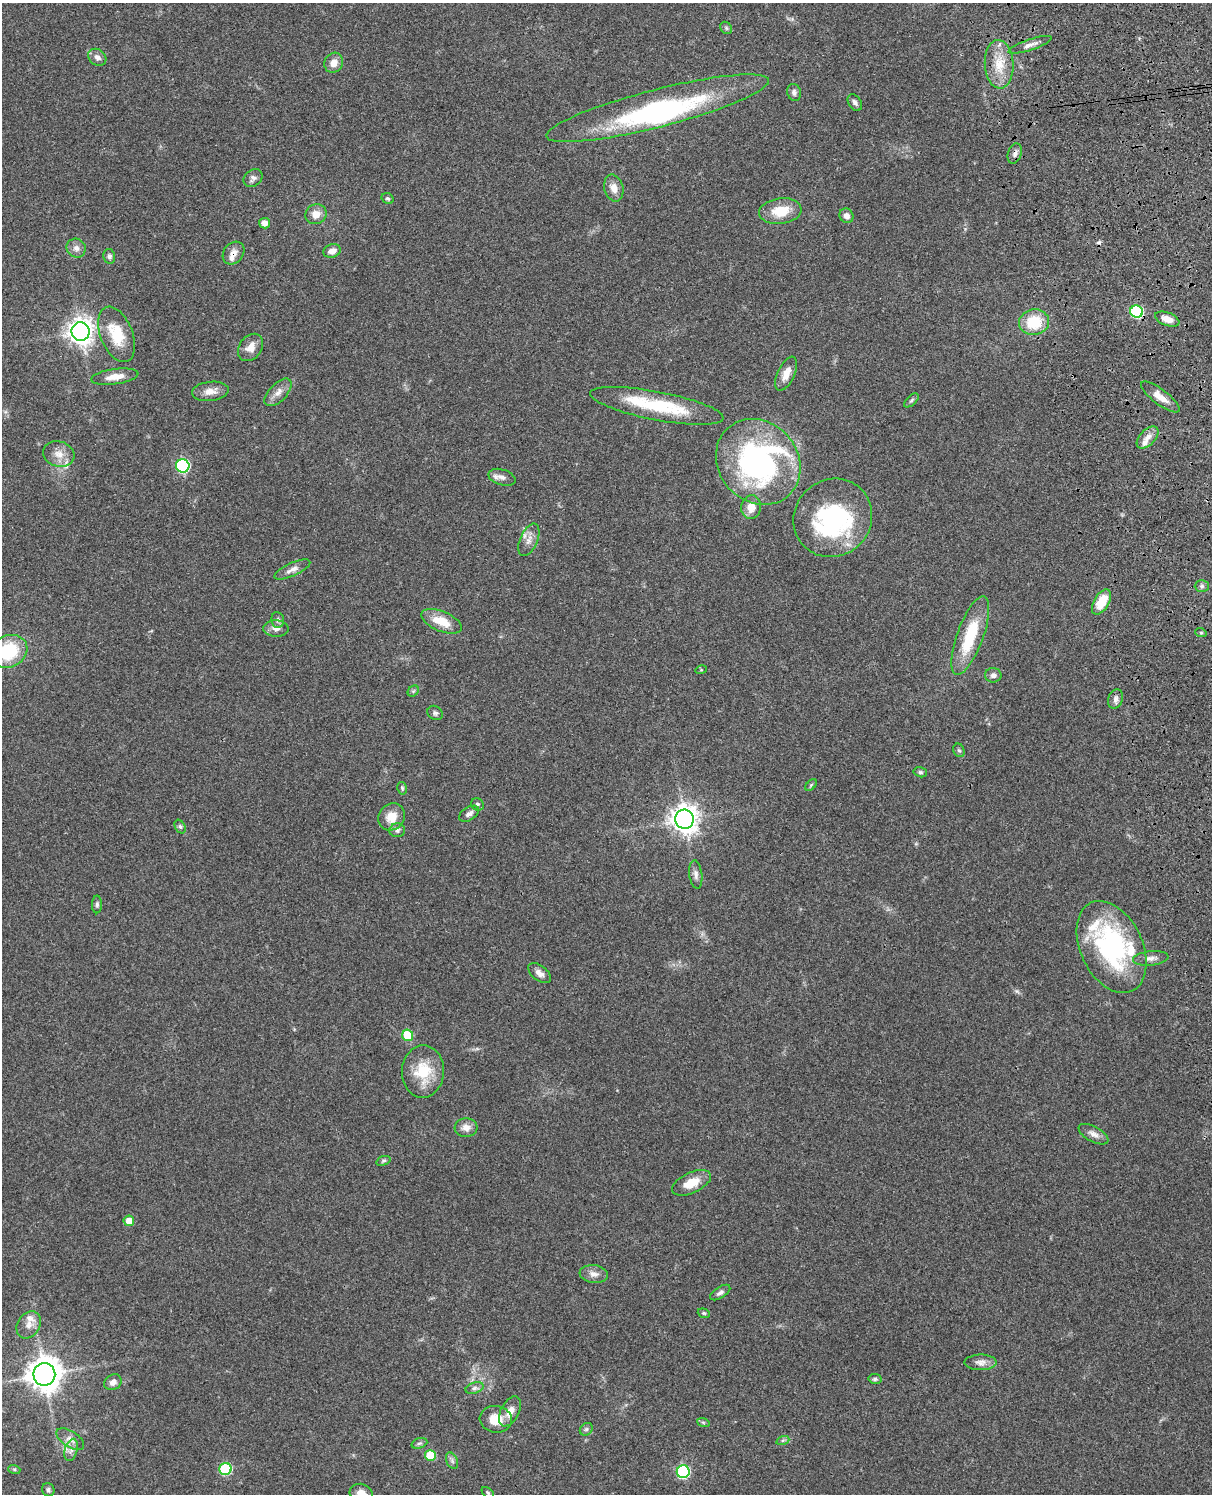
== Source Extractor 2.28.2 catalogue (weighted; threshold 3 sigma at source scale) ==
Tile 6 of 4 x 3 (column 2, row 2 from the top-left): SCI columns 1329-2538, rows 1659-3150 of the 5079 x 4922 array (HDU 1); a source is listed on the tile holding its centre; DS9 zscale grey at full resolution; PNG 1214 x 1496 px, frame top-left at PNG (2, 3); each listed source drawn as its Kron ellipse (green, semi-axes under 4 px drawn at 4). Shown black and unused: <1% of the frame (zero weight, under 3 of 4 exposures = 6% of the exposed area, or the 3 px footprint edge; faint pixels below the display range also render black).
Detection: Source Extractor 2.28.2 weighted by HDU 2 'WHT'; one run over the whole footprint, this tile lists its part. Background 0.0911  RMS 0.0062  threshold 0.0279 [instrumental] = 3 sigma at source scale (4.5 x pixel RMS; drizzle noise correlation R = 1.50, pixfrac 1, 0.05/0.05 arcsec/px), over >= 5 px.
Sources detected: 113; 2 inside a brighter object's white glare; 1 cosmic-ray / hot-pixel residue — neither listed nor drawn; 8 inside a brighter listed object's ellipse — not listed separately; the other 102 listed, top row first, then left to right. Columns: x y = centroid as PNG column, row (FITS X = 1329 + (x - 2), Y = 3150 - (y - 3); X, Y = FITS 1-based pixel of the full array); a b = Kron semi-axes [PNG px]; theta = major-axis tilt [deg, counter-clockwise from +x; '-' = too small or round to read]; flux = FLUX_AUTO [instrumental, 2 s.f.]
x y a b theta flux
726 28 6 5 - 1.1
1030 45 23 5 18 3.6
97 57 10 8 -38 2.8
334 63 10 9 - 5.6
999 64 24 14 -87 15
794 92 9 7 -71 2.1
855 102 9 6 -55 2.1
658 108 115 19 14 100
1015 154 10 6 73 2.6
253 178 10 8 41 2.5
614 188 14 9 -76 5.3
388 198 6 5 - 1
780 211 21 13 7 15
316 214 11 10 - 6
847 216 7 6 - 2.9
264 223 5 5 - 3.7
76 248 10 9 - 3.4
332 251 9 6 18 4.1
233 253 12 10 51 4.2
109 256 7 6 - 1.8
1137 311 6 6 - 64
1167 319 13 6 -20 5.8
1034 322 15 13 11 21
81 332 9 9 - 540
116 334 29 16 -68 20
251 347 15 11 54 5.9
786 374 18 8 65 6.6
115 377 24 7 8 7
210 391 18 9 6 5.6
278 392 17 8 46 4.8
1160 397 23 7 -37 7
911 400 9 4 42 1.2
657 406 68 14 -11 41
1147 438 13 7 47 4.4
59 454 16 12 -17 6.8
758 462 45 39 -48 140
183 466 7 6 - 81
502 477 14 7 -18 3.7
751 507 12 10 83 7.2
833 518 40 38 44 75
529 540 17 8 66 5
292 570 19 6 24 3.6
1202 586 7 6 - 1.6
1101 602 14 7 60 15
278 620 8 6 -82 1.8
442 621 21 10 -23 12
276 629 12 8 -4 3.5
1201 633 6 3 -19 0.71
970 636 41 13 70 29
8 651 20 16 24 34
701 670 6 3 17 0.69
993 675 8 7 - 2.4
413 691 6 5 - 1
1116 699 10 7 67 2.5
435 713 8 6 -37 1.5
959 750 7 5 -66 1.2
920 772 7 5 -14 1.1
811 785 7 4 46 0.95
402 788 6 4 -78 0.95
477 804 6 6 - 1.2
469 814 11 6 32 2.6
392 817 14 12 54 9.2
685 819 9 9 - 630
180 827 7 5 -62 1.3
397 830 8 7 - 1.9
696 874 14 6 -83 2.8
97 904 9 5 90 1.5
1111 947 49 31 -64 94
1151 958 18 7 6 3.7
539 973 13 7 -39 3.4
408 1035 6 5 - 21
423 1071 26 21 87 21
466 1128 11 9 5 5.1
1093 1134 16 7 -28 3.8
383 1161 7 4 18 1.1
691 1183 21 10 25 11
129 1221 5 5 - 8.2
594 1274 14 9 -7 3.9
720 1292 11 5 33 2.1
704 1313 6 4 -21 0.9
29 1325 14 11 59 5.2
981 1362 16 8 0 3.9
44 1374 11 11 - 960
875 1379 6 5 - 1.2
113 1382 9 7 34 3.2
475 1388 9 5 17 1.9
510 1411 16 9 62 6.5
496 1419 16 13 -6 11
703 1422 6 4 -19 0.86
586 1429 7 5 44 1.5
70 1439 15 8 -33 4.3
783 1440 7 4 19 1
419 1443 8 5 18 1.2
71 1450 11 6 74 3.2
430 1455 5 5 - 20
452 1461 9 5 -66 1.7
14 1469 6 4 -18 0.96
225 1469 6 6 - 49
683 1472 6 6 - 74
48 1490 7 6 - 1.5
488 1493 7 4 -42 0.98
361 1494 12 9 -17 5.6
Overlapping masked pixels (flux is a lower limit): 3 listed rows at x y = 1015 154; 233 253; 1137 311
Isophote crosses this tile's border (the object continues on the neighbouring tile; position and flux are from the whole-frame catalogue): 2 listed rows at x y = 8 651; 361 1494